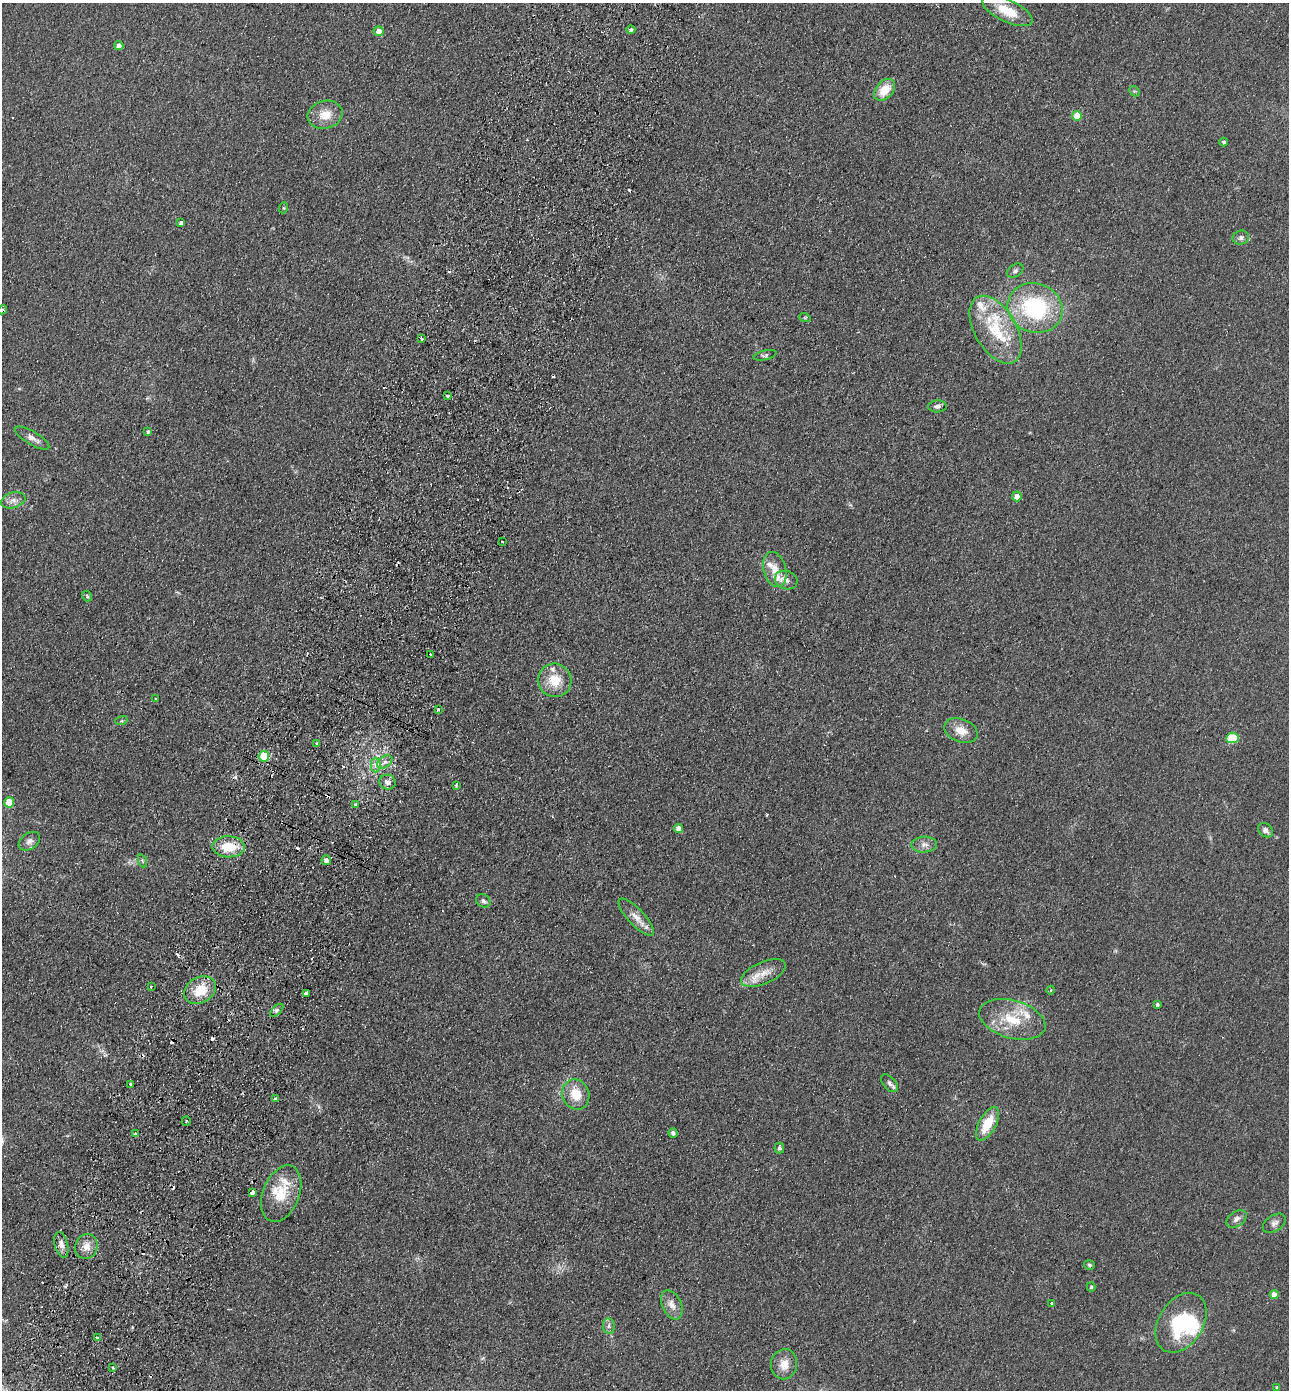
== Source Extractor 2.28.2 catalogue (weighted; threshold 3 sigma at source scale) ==
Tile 7 of 4 x 4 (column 3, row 2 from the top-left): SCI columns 2771-4057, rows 2802-4189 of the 5672 x 5603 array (HDU 1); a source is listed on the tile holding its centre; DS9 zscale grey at full resolution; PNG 1291 x 1392 px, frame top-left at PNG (2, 3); each listed source drawn as its Kron ellipse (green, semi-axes under 4 px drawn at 4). Shown black and unused: <1% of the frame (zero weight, under 2 of 3 exposures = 3% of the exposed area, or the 3 px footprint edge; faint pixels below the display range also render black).
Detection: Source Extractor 2.28.2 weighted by HDU 2 'WHT'; one run over the whole footprint, this tile lists its part. Background 0.105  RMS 0.01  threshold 0.0471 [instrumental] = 3 sigma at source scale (4.5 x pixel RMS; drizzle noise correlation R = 1.50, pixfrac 1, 0.05/0.05 arcsec/px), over >= 5 px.
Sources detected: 114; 1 inside a brighter object's white glare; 16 cosmic-ray / hot-pixel residue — neither listed nor drawn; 10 inside a brighter listed object's ellipse — not listed separately; the other 87 listed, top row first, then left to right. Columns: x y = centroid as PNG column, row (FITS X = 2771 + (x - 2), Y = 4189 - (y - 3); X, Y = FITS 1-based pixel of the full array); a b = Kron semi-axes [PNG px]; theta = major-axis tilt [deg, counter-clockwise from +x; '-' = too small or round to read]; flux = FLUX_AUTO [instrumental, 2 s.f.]
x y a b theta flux
1007 11 27 11 -25 26
631 30 4 4 - 2.4
379 31 5 5 - 9.5
119 46 4 4 - 6.7
885 90 12 8 49 19
1134 91 6 4 -43 1.6
325 115 18 14 15 15
1077 116 5 5 - 25
1224 142 4 4 - 2.2
283 208 5 3 - 1
181 223 4 3 - 2.8
1241 238 8 7 - 3.7
1015 271 9 6 34 2.9
1035 308 28 24 -20 100
2 310 5 3 - 1.6
805 318 6 3 -19 1.2
996 330 37 21 -60 51
421 338 3 3 - 5.6
765 355 11 5 13 2.5
447 396 3 3 - 3
937 406 9 6 1 3.4
148 432 4 4 - 2
32 438 20 6 -31 6.5
1017 496 5 5 - 6.8
13 500 12 7 17 5.8
502 542 3 2 - 1.6
775 569 18 11 -74 13
786 580 11 9 -19 5.5
87 596 5 5 - 1.6
431 655 3 3 - 1.9
555 680 17 16 - 23
155 699 3 2 - 0.86
438 709 3 3 - 1.1
121 721 6 4 17 1.2
961 731 17 11 -23 12
1232 738 6 5 - 49
317 744 3 3 - 1.8
264 756 5 5 - 46
385 762 8 5 36 4.1
376 765 7 5 90 3.9
388 782 8 7 - 5.1
456 785 3 3 - 1.5
9 802 5 5 - 25
356 805 3 3 - 4.1
679 828 4 4 - 7.3
1266 830 8 6 -41 4.6
29 841 12 8 34 4.5
924 845 13 8 3 5.8
229 847 16 10 -1 26
326 860 5 4 - 5.3
143 861 7 4 -70 1.7
483 901 7 6 - 3
636 917 24 8 -47 11
763 973 24 11 24 14
151 986 3 3 - 2.8
200 990 17 12 30 25
1051 990 4 3 - 0.92
306 993 4 3 - 12
1157 1005 3 3 - 7.4
277 1010 8 4 45 2.4
1012 1019 34 19 -16 37
890 1083 10 6 -47 3.6
131 1084 3 3 - 1.9
576 1094 15 13 -68 20
276 1099 4 3 - 5.3
186 1121 5 2 - 1.1
987 1124 18 8 62 25
673 1133 4 4 - 2.8
135 1134 3 3 - 1.6
779 1148 5 4 - 2.3
252 1192 4 3 - 6.2
281 1194 30 18 68 30
1237 1219 11 7 37 4.4
1274 1223 13 8 34 4.4
61 1245 13 6 -75 5.7
86 1246 12 11 - 9.6
1089 1265 5 5 - 1.9
1091 1287 4 4 - 1.4
1274 1295 4 4 - 8.8
1052 1303 3 3 - 1.9
672 1305 15 9 -65 8.7
1181 1323 32 22 58 82
609 1326 8 6 -82 3
97 1338 3 3 - 2
784 1364 15 13 82 12
113 1367 3 3 - 2
1277 1387 3 3 - 1.1
Overlapping masked pixels (flux is a lower limit): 1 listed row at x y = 264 756
Isophote crosses this tile's border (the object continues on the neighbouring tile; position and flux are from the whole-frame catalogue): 1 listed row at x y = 2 310